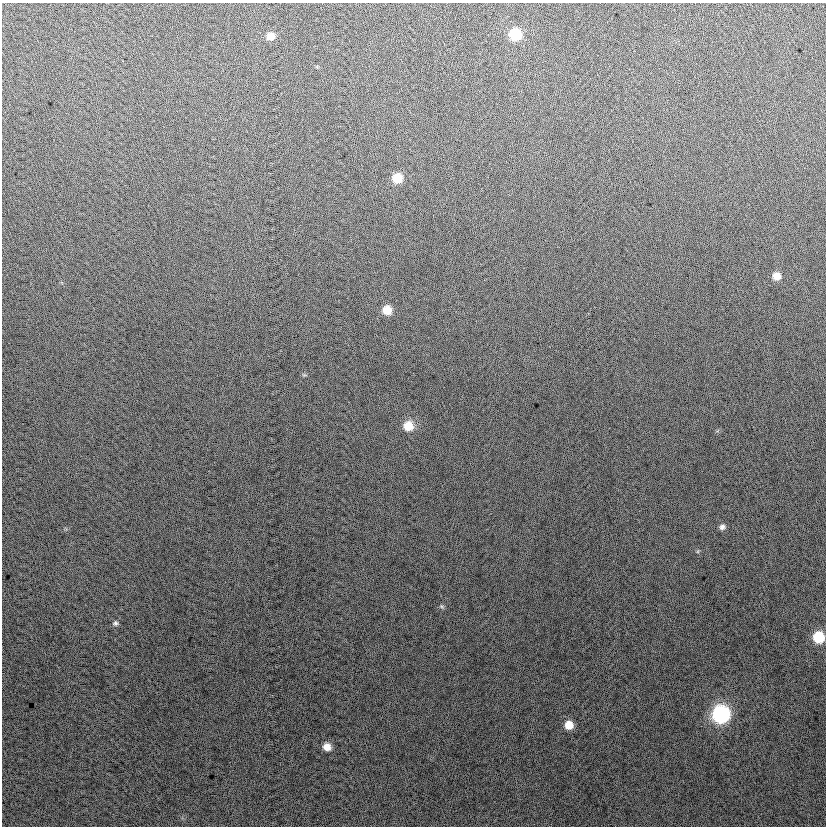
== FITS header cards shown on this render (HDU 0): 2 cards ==
NAXIS1  =                  824
NAXIS2  =                  824

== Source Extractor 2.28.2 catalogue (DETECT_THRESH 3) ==
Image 824 x 824 px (HDU 0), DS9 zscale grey, 1 PNG px = 1 image px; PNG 828 x 828 px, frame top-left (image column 1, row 824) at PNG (2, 3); no overlay
Background 12.2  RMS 13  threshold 40.4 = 3 sigma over >= 5 px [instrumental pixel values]
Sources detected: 13; all 13 listed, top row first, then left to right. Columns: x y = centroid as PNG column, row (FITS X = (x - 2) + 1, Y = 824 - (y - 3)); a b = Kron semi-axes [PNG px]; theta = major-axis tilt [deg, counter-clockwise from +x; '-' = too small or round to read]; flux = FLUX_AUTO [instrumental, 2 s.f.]
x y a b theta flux
515 34 9 8 - 41000
271 36 9 8 - 8400
397 178 9 8 - 18000
777 276 8 7 - 8500
387 310 8 8 - 14000
408 426 10 10 - 15000
722 527 8 6 27 3200
442 606 7 5 -34 1600
115 623 8 6 9 2400
818 637 9 9 - 36000
721 714 10 10 - 190000
569 725 8 8 - 13000
327 747 8 8 - 8400